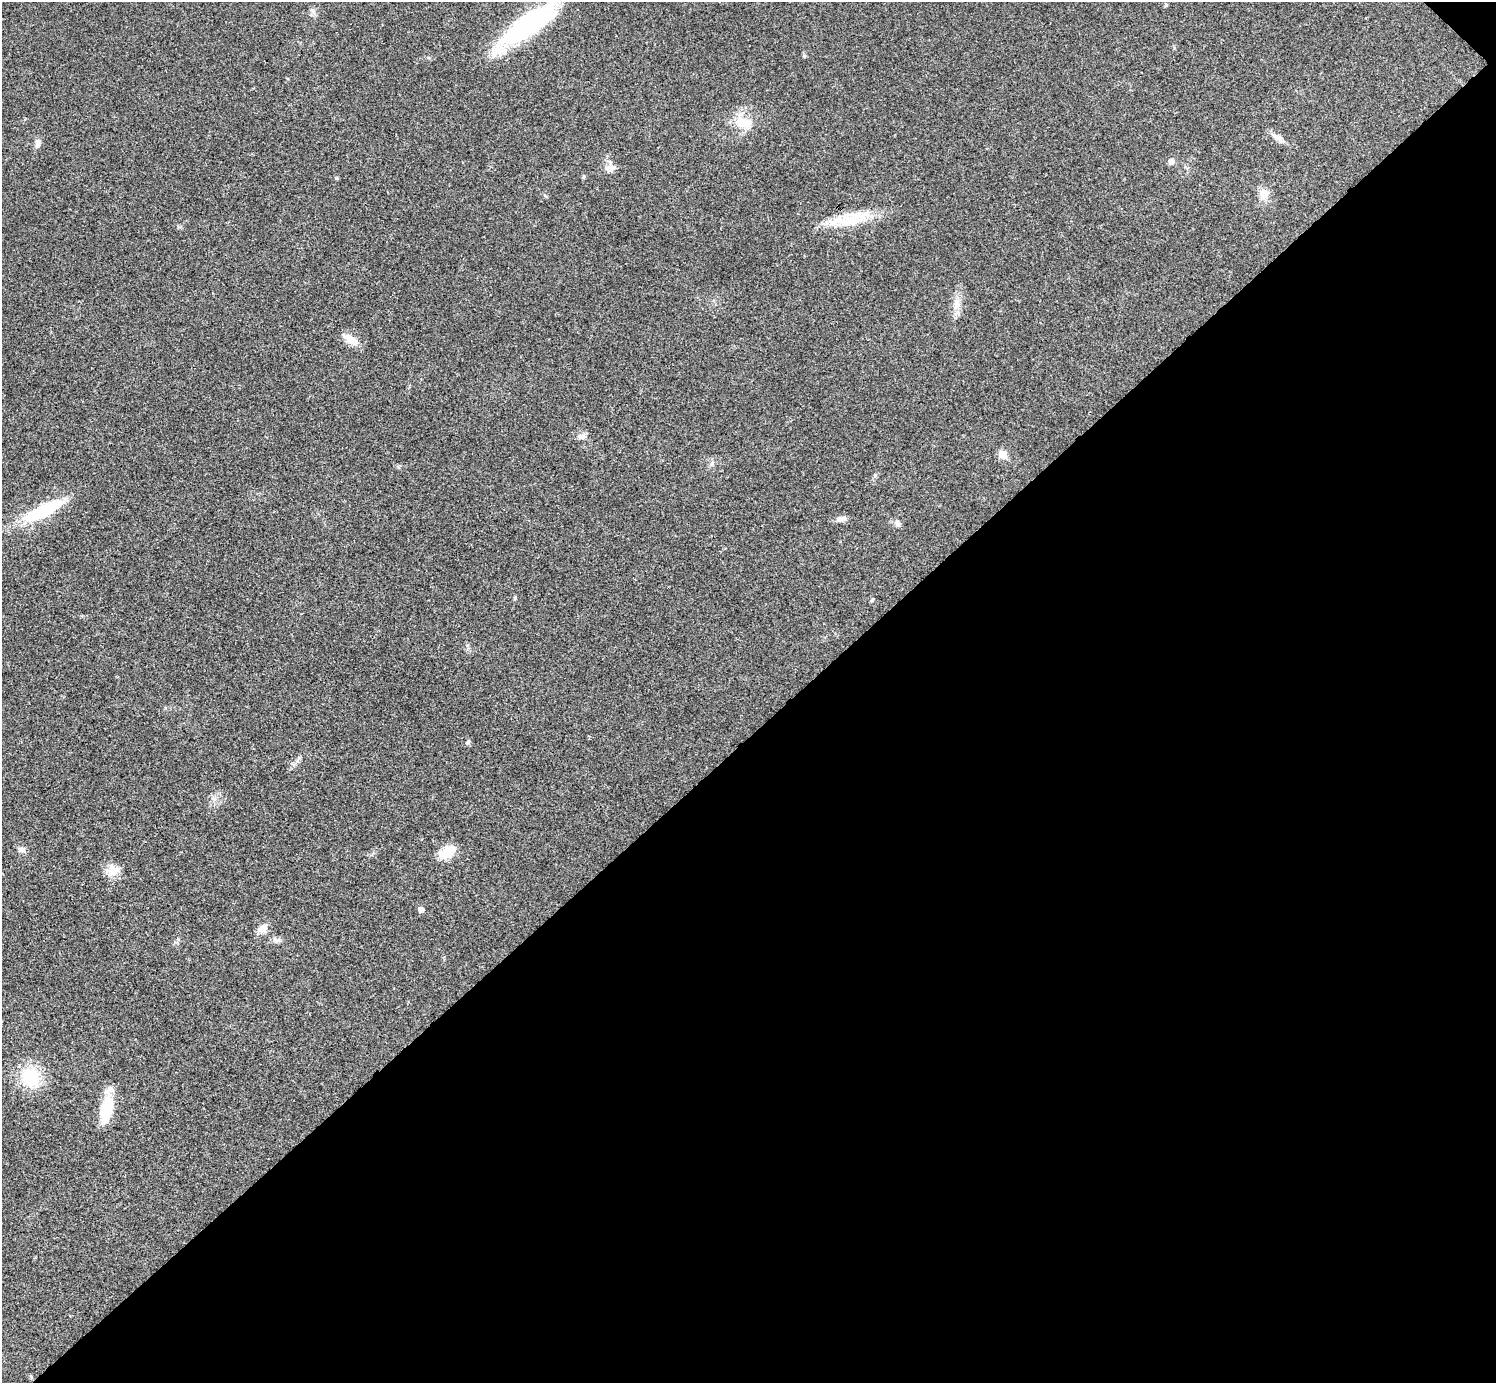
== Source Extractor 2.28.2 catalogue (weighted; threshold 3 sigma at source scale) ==
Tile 12 of 4 x 4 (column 4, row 3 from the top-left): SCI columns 4487-5980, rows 1682-3062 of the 5983 x 5983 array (HDU 1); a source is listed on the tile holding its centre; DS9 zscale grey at full resolution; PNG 1498 x 1385 px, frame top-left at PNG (2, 2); no overlay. Shown black and unused: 47% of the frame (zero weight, under 3 of 4 exposures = <1% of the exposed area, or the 3 px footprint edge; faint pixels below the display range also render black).
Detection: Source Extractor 2.28.2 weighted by HDU 2 'WHT'; one run over the whole footprint, this tile lists its part. Background 0.0195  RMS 0.004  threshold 0.0181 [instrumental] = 3 sigma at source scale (4.5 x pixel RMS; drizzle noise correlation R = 1.50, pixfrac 1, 0.05/0.05 arcsec/px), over >= 5 px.
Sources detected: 28; all 28 listed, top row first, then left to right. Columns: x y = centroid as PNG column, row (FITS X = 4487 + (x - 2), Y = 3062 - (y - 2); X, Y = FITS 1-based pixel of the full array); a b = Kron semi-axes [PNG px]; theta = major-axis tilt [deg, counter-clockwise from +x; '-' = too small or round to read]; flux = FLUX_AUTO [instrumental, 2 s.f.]
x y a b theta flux
1166 5 4 4 - 0.6
527 25 77 19 37 53
742 122 18 12 -14 8.9
1277 137 20 7 -32 2.7
38 143 12 7 85 1.9
1171 161 6 6 - 2.3
611 168 17 9 12 2.8
584 177 6 4 89 0.52
1264 194 13 11 88 4.7
849 220 50 18 16 16
956 304 12 11 - 3.5
350 340 19 10 -34 5.2
582 436 11 8 30 1.8
1003 454 6 5 - 9.3
44 511 50 13 27 25
842 519 14 6 11 2
897 523 10 6 -64 1.3
872 600 7 3 53 0.45
468 742 7 4 63 0.7
213 798 9 5 -31 1.3
21 849 9 7 -29 1.7
447 852 22 13 30 6.6
113 870 16 15 - 5.2
421 909 5 5 - 2
262 928 16 9 37 3.2
277 940 12 6 -2 1.5
30 1077 18 16 -66 21
108 1108 36 14 82 13
Isophote crosses this tile's border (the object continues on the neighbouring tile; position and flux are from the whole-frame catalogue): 1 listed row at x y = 527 25
Unlisted compact peaks at least as high as the median listed source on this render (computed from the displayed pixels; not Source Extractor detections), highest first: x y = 336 178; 515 598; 804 56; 313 11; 875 475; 467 645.